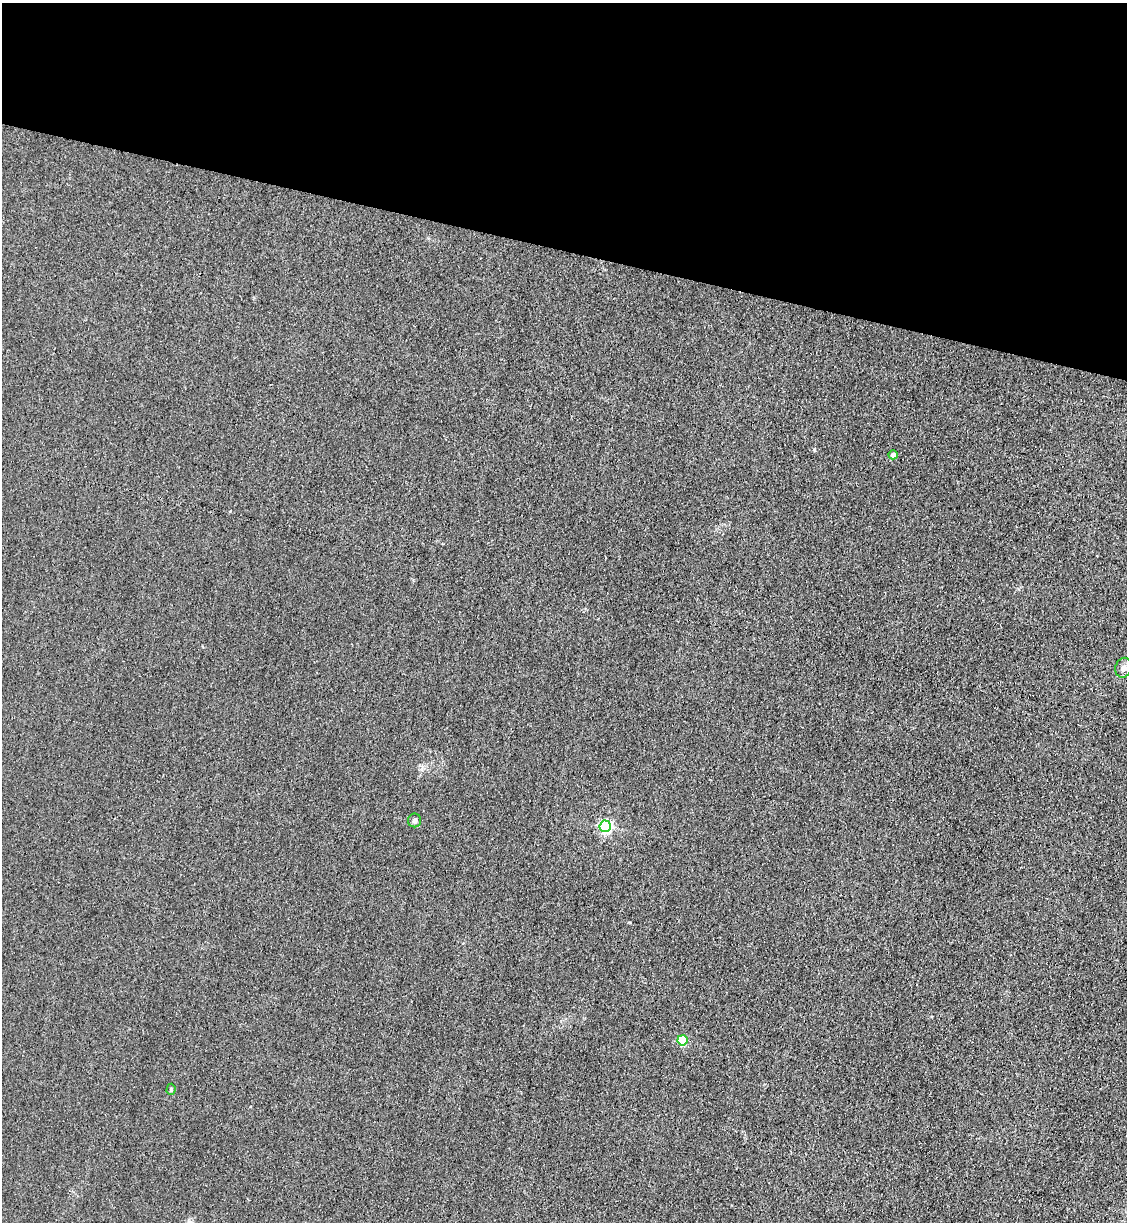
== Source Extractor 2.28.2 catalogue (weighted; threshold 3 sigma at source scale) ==
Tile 2 of 4 x 4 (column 2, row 1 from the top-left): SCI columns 1360-2484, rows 3685-4904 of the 5085 x 4929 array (HDU 1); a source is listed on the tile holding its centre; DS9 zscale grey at full resolution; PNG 1129 x 1224 px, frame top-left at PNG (2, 3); each listed source drawn as its Kron ellipse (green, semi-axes under 4 px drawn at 4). Shown black and unused: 20% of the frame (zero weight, under 3 of 4 exposures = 6% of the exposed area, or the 3 px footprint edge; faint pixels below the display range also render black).
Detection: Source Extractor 2.28.2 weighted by HDU 2 'WHT'; one run over the whole footprint, this tile lists its part. Background 0.0311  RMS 0.0056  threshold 0.0251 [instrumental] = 3 sigma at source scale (4.5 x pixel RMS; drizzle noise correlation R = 1.50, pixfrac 1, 0.05/0.05 arcsec/px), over >= 5 px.
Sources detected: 6; all 6 listed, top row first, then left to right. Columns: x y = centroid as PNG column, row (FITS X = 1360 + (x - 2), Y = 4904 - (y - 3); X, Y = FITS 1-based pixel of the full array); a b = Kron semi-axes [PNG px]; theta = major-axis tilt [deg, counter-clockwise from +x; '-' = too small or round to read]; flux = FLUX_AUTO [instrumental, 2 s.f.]
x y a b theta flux
893 455 4 4 - 2.1
1124 668 10 8 74 2.4
415 820 7 6 - 1.4
605 826 6 5 - 100
682 1040 5 5 - 28
171 1089 5 4 - 1